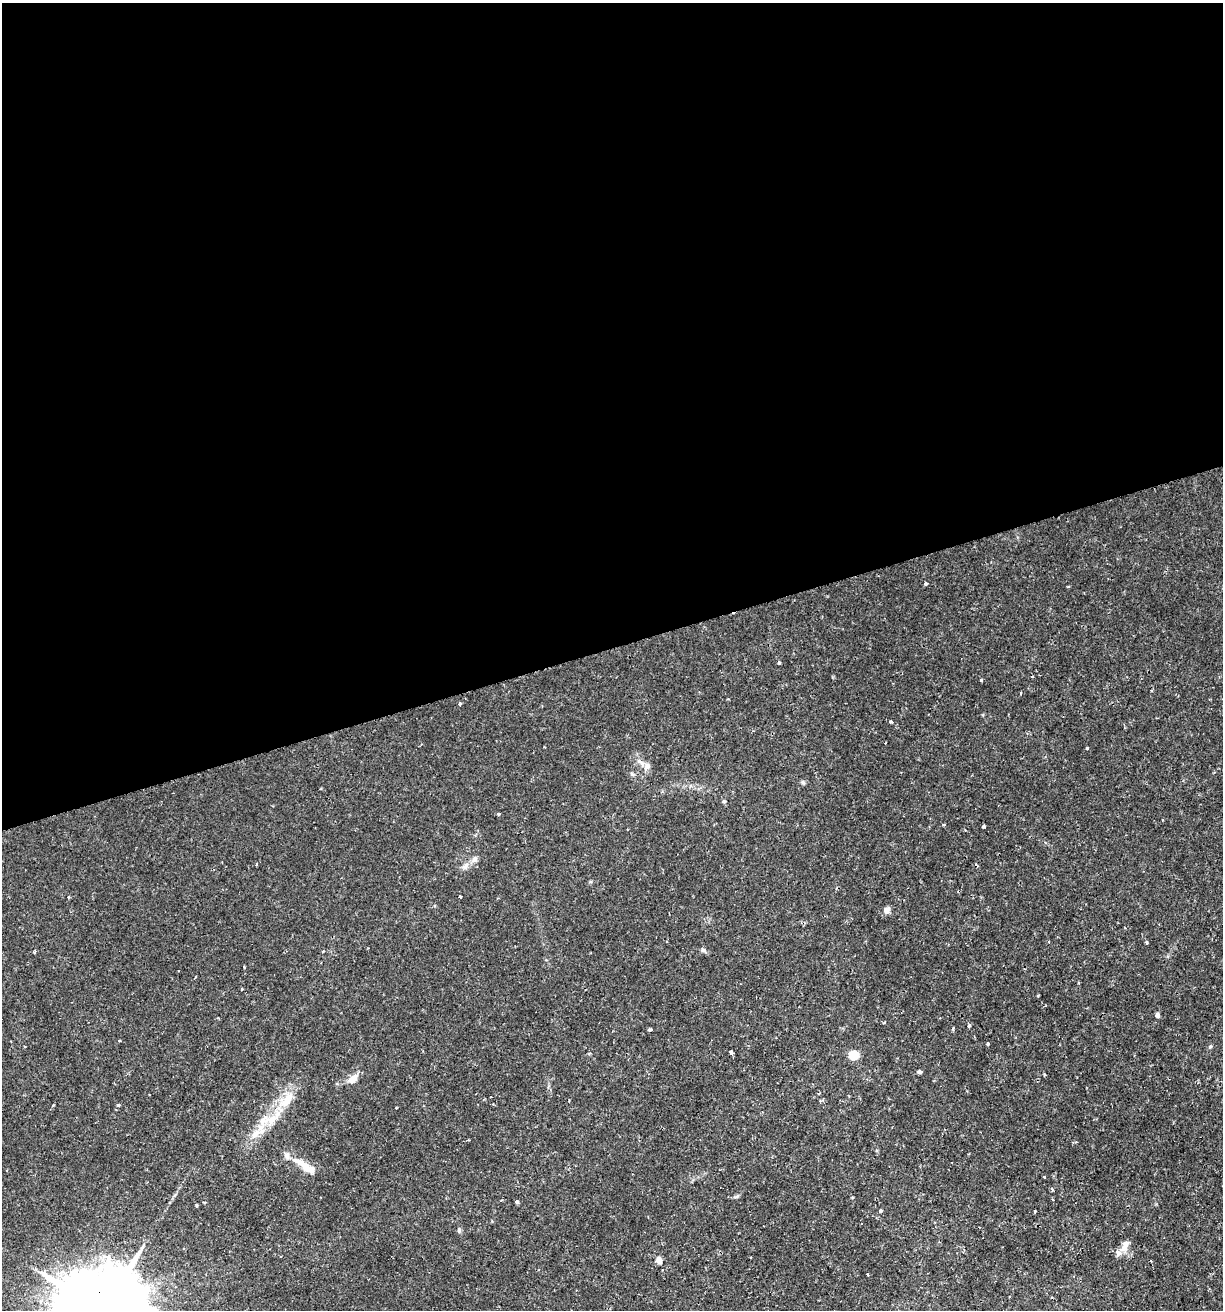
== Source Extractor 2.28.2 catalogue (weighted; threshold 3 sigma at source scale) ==
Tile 2 of 4 x 4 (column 2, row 1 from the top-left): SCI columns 1276-2496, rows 3929-5236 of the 5044 x 5237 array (HDU 1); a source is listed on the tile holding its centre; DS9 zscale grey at full resolution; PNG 1225 x 1312 px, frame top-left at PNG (2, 3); no overlay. Shown black and unused: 49% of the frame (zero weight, under 2 of 3 exposures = <1% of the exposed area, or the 3 px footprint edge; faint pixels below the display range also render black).
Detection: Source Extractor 2.28.2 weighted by HDU 2 'WHT'; one run over the whole footprint, this tile lists its part. Background 0.01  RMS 0.0013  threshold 0.0059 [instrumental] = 3 sigma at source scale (4.5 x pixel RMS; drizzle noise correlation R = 1.50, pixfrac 1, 0.0396/0.0396 arcsec/px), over >= 5 px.
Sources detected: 58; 1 cosmic-ray / hot-pixel residue — not listed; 4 inside a brighter listed object's ellipse — not listed separately; the other 53 listed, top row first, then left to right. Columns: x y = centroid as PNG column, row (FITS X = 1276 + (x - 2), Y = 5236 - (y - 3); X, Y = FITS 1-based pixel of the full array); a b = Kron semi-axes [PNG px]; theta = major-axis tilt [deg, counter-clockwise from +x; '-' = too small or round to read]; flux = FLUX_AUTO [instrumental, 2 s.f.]
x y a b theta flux
925 584 4 4 - 0.22
779 662 4 3 - 0.23
981 680 3 3 - 0.21
460 703 3 3 - 0.27
891 722 3 3 - 0.29
1087 748 3 3 - 0.29
647 766 11 8 60 0.65
803 782 6 5 - 0.25
724 801 5 4 - 0.15
498 814 3 3 - 0.31
1163 820 3 2 - 0.11
983 826 4 3 - 0.41
475 859 9 7 69 0.54
466 866 11 5 55 0.53
460 896 3 2 - 0.2
68 897 3 3 - 0.15
887 910 10 7 54 0.58
1146 942 3 3 - 0.3
703 950 8 5 -29 0.28
34 951 5 3 - 0.13
323 951 3 3 - 0.19
244 967 3 2 - 0.12
1079 983 4 3 - 0.11
241 989 3 3 - 0.24
1038 996 3 2 - 0.14
1157 1015 4 4 - 0.51
884 1023 5 3 - 0.11
969 1025 5 3 - 0.19
953 1028 4 3 - 0.21
650 1029 4 3 - 0.4
987 1044 3 3 - 0.2
731 1052 5 3 - 0.33
854 1055 9 8 - 1.9
919 1072 4 3 - 0.7
353 1078 12 8 39 1.2
818 1094 3 3 - 0.16
288 1099 27 10 60 2.7
53 1105 4 3 - 0.12
118 1105 3 3 - 0.5
272 1119 14 10 39 1.6
255 1134 19 8 53 1.6
287 1155 9 7 -76 0.5
307 1168 20 9 -25 1.6
1044 1176 3 2 - 0.19
1052 1189 4 3 - 0.19
517 1202 4 4 - 0.28
197 1205 4 3 - 0.15
881 1211 4 3 - 0.57
1035 1211 3 3 - 0.31
459 1230 8 5 88 0.26
1125 1246 20 9 63 1.1
659 1260 6 5 - 0.86
867 1274 3 2 - 0.16
Unlisted compact peaks at least as high as the median listed source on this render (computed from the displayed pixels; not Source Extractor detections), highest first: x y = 1210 1047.